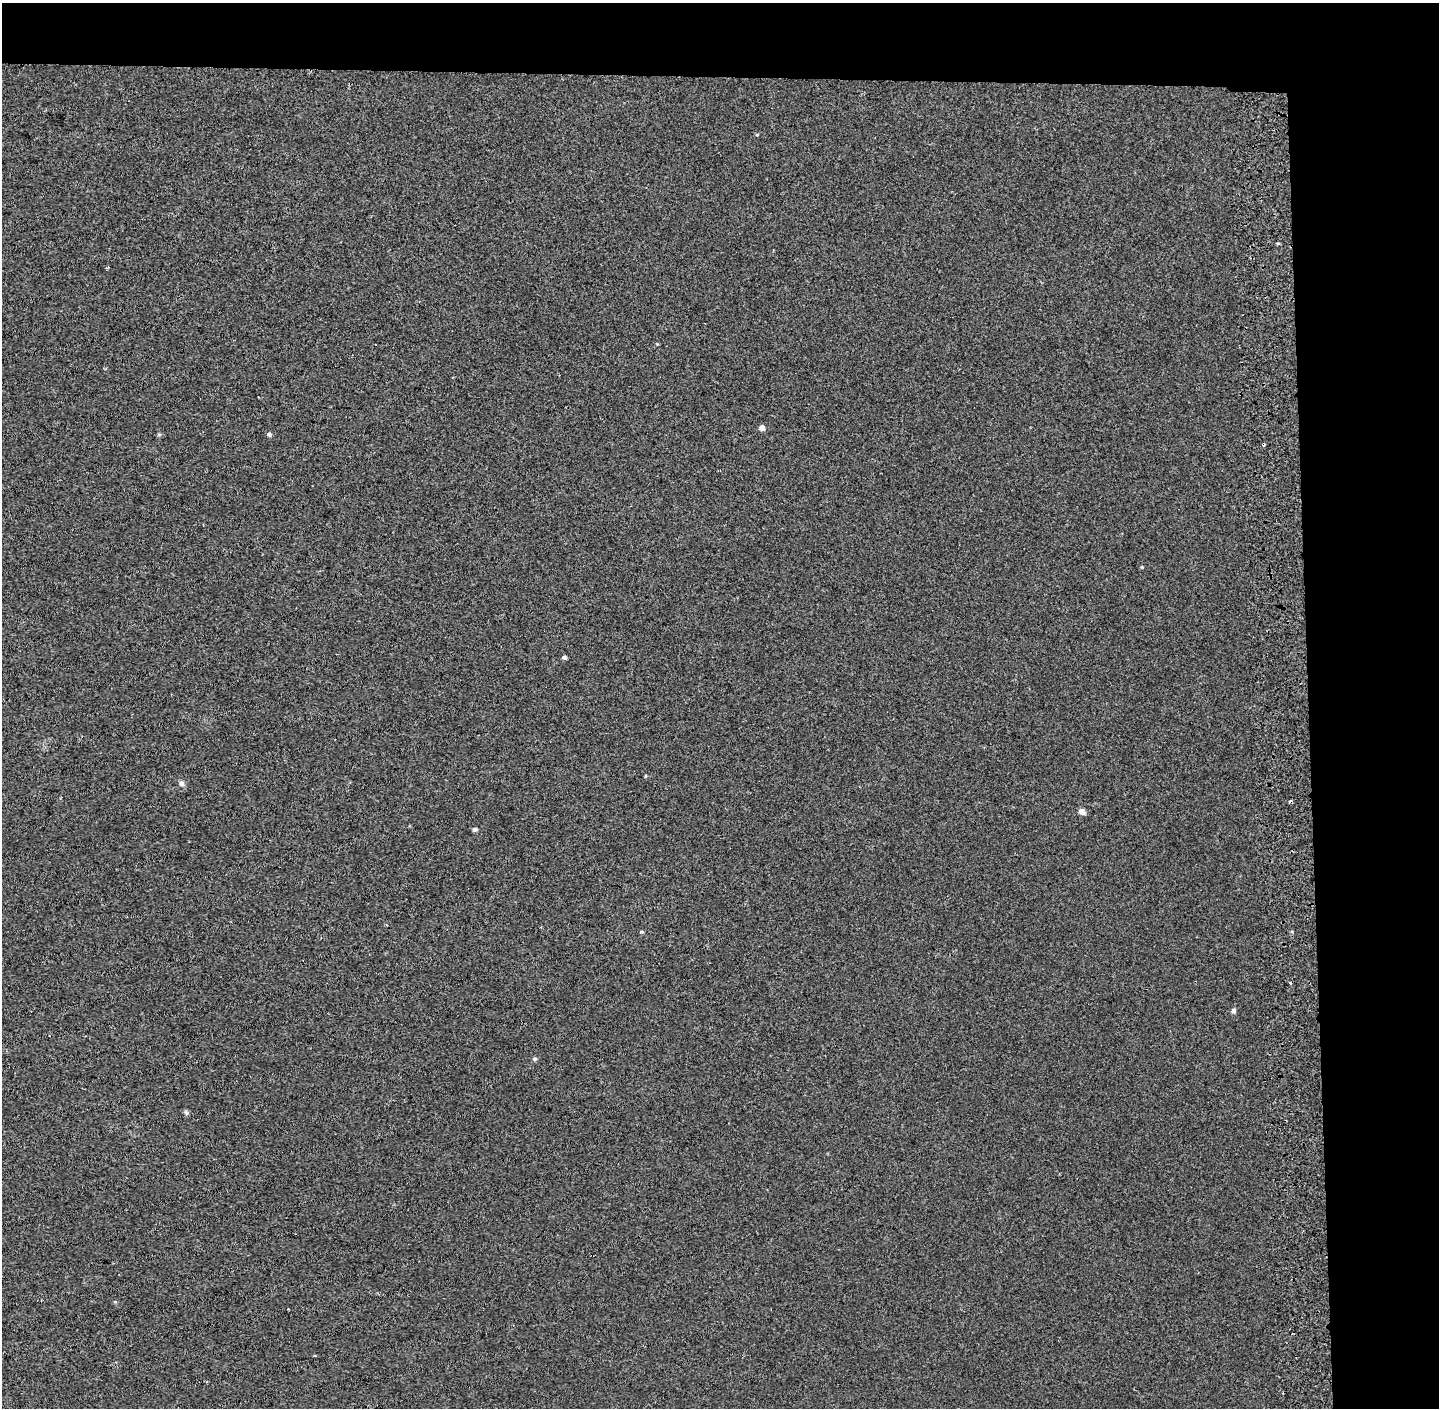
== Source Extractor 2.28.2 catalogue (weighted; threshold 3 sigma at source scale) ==
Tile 3 of 3 x 3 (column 3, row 1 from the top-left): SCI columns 3017-4453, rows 2814-4219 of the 4595 x 4229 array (HDU 1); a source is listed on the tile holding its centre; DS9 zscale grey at full resolution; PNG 1441 x 1410 px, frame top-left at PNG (2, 3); no overlay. Shown black and unused: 14% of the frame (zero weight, under 2 of 3 exposures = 3% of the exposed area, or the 3 px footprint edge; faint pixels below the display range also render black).
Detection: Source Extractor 2.28.2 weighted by HDU 2 'WHT'; one run over the whole footprint, this tile lists its part. Background -1.84e-05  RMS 0.0053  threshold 0.0239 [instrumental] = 3 sigma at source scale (4.5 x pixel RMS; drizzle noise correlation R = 1.50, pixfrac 1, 0.0396/0.0396 arcsec/px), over >= 5 px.
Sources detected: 13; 2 cosmic-ray / hot-pixel residue — not listed; the other 11 listed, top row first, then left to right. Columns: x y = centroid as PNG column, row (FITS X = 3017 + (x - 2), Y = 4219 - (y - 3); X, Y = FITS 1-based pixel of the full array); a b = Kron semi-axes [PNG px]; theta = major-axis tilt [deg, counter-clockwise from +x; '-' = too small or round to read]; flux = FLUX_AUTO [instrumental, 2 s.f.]
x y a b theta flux
757 135 4 4 - 0.9
107 268 4 3 - 0.62
762 428 5 5 - 3.1
269 434 5 5 - 0.95
564 657 5 5 - 0.94
182 783 9 5 -64 1.3
1082 811 8 6 -36 2.3
474 829 6 5 - 0.93
1233 1011 7 6 - 1.1
535 1059 6 5 - 0.82
186 1113 7 4 -70 0.93